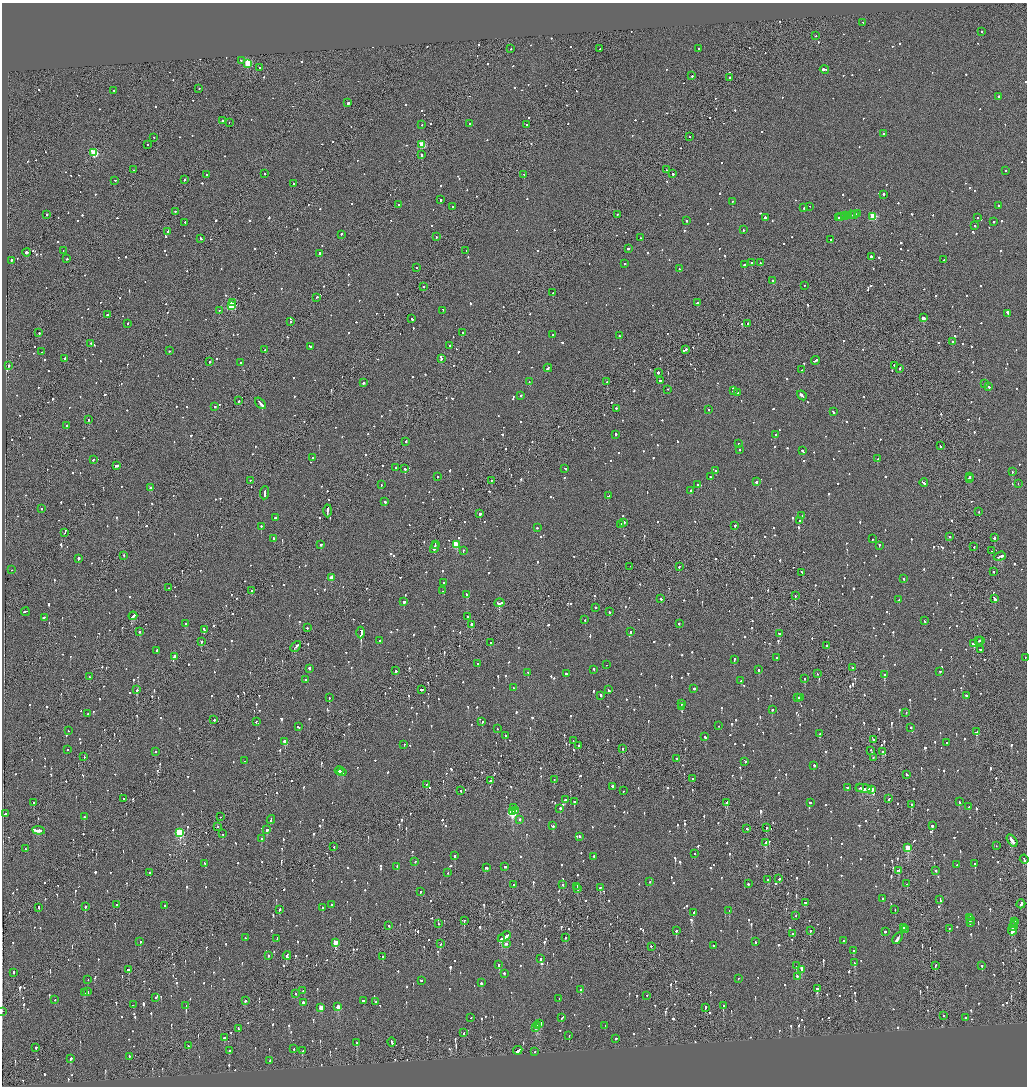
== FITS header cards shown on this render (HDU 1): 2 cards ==
NAXIS1  =                 2050
NAXIS2  =                 2168

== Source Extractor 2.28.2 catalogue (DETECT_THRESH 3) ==
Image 2050 x 2168 px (HDU 1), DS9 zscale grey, zoomed out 1/2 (1 PNG px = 2 x 2 image px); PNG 1029 x 1088 px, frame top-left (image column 2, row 2168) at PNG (2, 3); each listed source drawn as its Kron ellipse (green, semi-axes under 4 px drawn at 4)
Background -0.0646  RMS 0.067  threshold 0.202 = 3 sigma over >= 5 px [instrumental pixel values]
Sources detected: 1898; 96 cannot appear on this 1/2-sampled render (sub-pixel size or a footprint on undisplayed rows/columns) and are neither listed nor drawn; of the other 1802, the 500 brightest by FLUX_AUTO listed and drawn (1302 fainter detections omitted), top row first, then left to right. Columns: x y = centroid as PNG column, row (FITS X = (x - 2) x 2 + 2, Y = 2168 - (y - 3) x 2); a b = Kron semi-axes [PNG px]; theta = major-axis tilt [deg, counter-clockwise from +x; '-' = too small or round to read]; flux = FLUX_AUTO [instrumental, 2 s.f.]
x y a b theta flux
863 23 2 1 - 220
982 32 2 2 - 270
816 36 2 1 - 210
511 49 2 2 - 120
600 49 2 1 - 230
699 49 2 2 - 150
241 61 2 2 - 270
248 64 3 3 - 850
259 68 2 2 - 320
824 70 4 2 - 820
692 76 2 2 - 300
730 78 2 2 - 290
199 89 2 1 - 210
114 91 2 2 - 280
999 97 2 2 - 210
348 103 2 2 - 550
222 121 2 2 - 290
229 123 2 1 - 160
470 124 2 2 - 610
422 125 2 2 - 200
527 125 2 2 - 130
883 134 2 2 - 160
690 137 2 1 - 140
154 138 2 2 - 170
148 145 2 1 - 170
422 145 3 3 - 430
94 153 3 3 - 920
422 155 2 2 - 340
134 170 2 2 - 140
666 170 2 2 - 150
1006 171 2 2 - 140
265 174 2 2 - 150
673 174 2 2 - 160
207 175 2 2 - 260
524 175 2 1 - 330
184 180 2 2 - 170
115 181 2 2 - 120
294 184 2 2 - 200
883 195 2 2 - 210
440 200 2 2 - 150
732 202 2 1 - 500
399 205 2 2 - 120
998 206 2 2 - 130
452 207 2 1 - 120
810 207 2 1 - 150
804 208 2 2 - 240
175 212 2 2 - 140
857 214 2 2 - 160
47 215 2 2 - 330
618 215 2 2 - 130
851 215 4 2 - 350
855 215 3 1 - 290
846 216 3 2 - 200
848 216 2 1 - 210
873 217 3 3 - 620
765 218 2 2 - 530
838 218 3 2 - 210
840 218 3 1 - 120
978 218 2 2 - 130
686 221 2 2 - 330
994 222 2 2 - 200
185 223 2 2 - 390
975 226 2 2 - 160
743 230 2 2 - 120
168 231 2 1 - 300
341 235 3 2 - 310
436 237 2 2 - 150
640 238 2 2 - 140
201 239 2 2 - 180
830 240 2 2 - 120
628 249 2 2 - 180
63 251 2 2 - 170
466 251 2 1 - 120
27 253 4 2 - 750
320 254 3 2 - 680
871 257 3 2 - 230
67 259 2 2 - 370
944 260 2 2 - 130
11 261 2 2 - 130
752 263 2 2 - 210
760 263 2 2 - 420
625 264 2 2 - 170
744 265 2 2 - 560
417 268 2 2 - 130
679 269 2 1 - 200
773 281 2 2 - 250
804 286 2 1 - 140
423 287 2 2 - 120
553 293 2 2 - 1000
316 298 2 2 - 260
233 303 4 2 - 190
697 303 3 2 - 300
231 306 3 3 - 920
219 311 2 2 - 150
443 311 2 1 - 130
1008 314 3 2 - 830
107 315 2 2 - 490
924 318 3 2 - 1300
412 319 2 2 - 190
290 322 2 2 - 180
127 324 2 2 - 160
748 324 2 2 - 230
39 333 2 2 - 270
463 333 2 2 - 650
553 335 2 2 - 200
619 336 2 2 - 220
953 342 2 2 - 390
91 344 2 2 - 130
449 346 3 2 - 150
310 347 3 2 - 120
265 350 2 2 - 320
685 350 4 2 - 470
169 351 2 1 - 260
42 352 2 2 - 130
65 359 2 2 - 400
441 359 2 2 - 180
815 361 4 2 - 230
209 362 2 2 - 780
241 363 2 2 - 950
8 366 2 2 - 260
894 366 2 2 - 200
548 368 4 2 - 230
899 369 2 2 - 370
802 370 2 2 - 160
658 373 2 2 - 420
660 381 3 2 - 140
529 382 2 2 - 120
607 382 2 2 - 200
363 383 2 2 - 440
985 384 2 2 - 210
988 387 3 2 - 200
667 390 2 2 - 240
733 391 2 1 - 530
737 393 3 2 - 270
520 396 2 1 - 290
802 396 5 2 - 500
239 401 2 2 - 130
260 404 7 2 -48 520
214 407 2 2 - 420
616 409 2 2 - 180
708 410 2 2 - 340
833 412 2 2 - 130
89 420 2 1 - 460
67 426 2 2 - 580
616 435 2 2 - 490
775 435 2 2 - 270
406 442 2 2 - 140
738 444 2 2 - 120
940 446 2 2 - 170
739 450 2 2 - 230
802 451 3 2 - 370
312 458 2 2 - 570
878 459 3 1 - 280
93 460 2 2 - 220
117 466 3 2 - 380
395 468 2 2 - 140
405 469 3 2 - 320
565 469 3 2 - 170
716 471 2 2 - 120
1012 472 2 2 - 640
437 477 2 2 - 130
710 477 2 2 - 120
970 477 3 2 - 860
969 479 2 2 - 710
250 481 2 2 - 140
492 481 2 1 - 170
756 482 2 2 - 550
924 483 4 2 - 240
1018 484 2 2 - 270
381 485 2 2 - 140
698 485 2 2 - 170
151 488 2 2 - 120
691 491 2 2 - 340
265 493 7 2 85 410
608 496 2 2 - 120
385 502 2 2 - 200
41 509 2 2 - 130
328 511 6 1 88 520
979 512 2 2 - 160
480 514 2 2 - 750
802 516 2 1 - 230
275 518 2 2 - 160
799 521 2 2 - 390
624 523 3 2 - 360
620 525 3 1 - 300
735 526 2 2 - 280
261 527 2 2 - 270
537 528 2 1 - 470
64 533 2 1 - 530
950 537 2 2 - 130
994 538 2 2 - 1100
273 539 2 2 - 320
872 539 2 2 - 160
321 545 2 2 - 210
435 545 3 1 - 220
456 545 3 3 - 580
879 546 2 2 - 130
974 547 2 1 - 440
434 548 6 2 75 330
463 551 3 2 - 130
991 551 2 2 - 210
124 556 2 2 - 240
1000 557 6 2 18 430
78 558 2 2 - 500
630 567 2 1 - 150
679 567 3 1 - 230
11 570 2 2 - 140
993 572 2 2 - 130
802 573 2 2 - 130
331 578 3 2 - 210
904 579 2 2 - 180
444 583 2 2 - 170
168 588 2 1 - 140
251 591 2 1 - 190
442 591 2 2 - 170
466 595 3 2 - 610
795 596 2 1 - 240
661 599 3 2 - 200
994 599 4 2 - 930
899 600 2 1 - 120
404 602 2 2 - 460
499 603 5 2 - 700
595 608 2 2 - 250
25 612 4 2 - 240
609 612 3 2 - 380
133 616 4 2 - 330
468 617 3 2 - 120
44 618 4 2 - 250
585 620 2 2 - 130
924 621 2 2 - 190
186 624 2 2 - 140
679 624 2 2 - 140
471 625 3 2 - 730
307 628 2 2 - 160
204 630 4 2 - 340
139 632 2 2 - 170
630 632 2 2 - 420
361 633 6 1 89 25000
779 634 2 2 - 370
379 641 2 1 - 140
979 641 2 2 - 130
980 641 2 2 - 260
201 642 2 2 - 260
491 643 2 2 - 140
973 644 2 1 - 750
826 646 2 2 - 120
296 647 6 2 47 280
980 650 2 2 - 290
157 651 2 2 - 520
175 657 2 2 - 680
776 658 3 2 - 120
1025 658 2 1 - 140
734 660 2 2 - 130
477 664 2 1 - 200
606 665 2 2 - 150
853 668 2 2 - 190
309 669 3 2 - 180
593 670 3 2 - 150
758 670 2 2 - 140
395 671 2 2 - 740
940 672 2 2 - 310
528 673 2 2 - 150
566 674 2 2 - 950
817 674 2 2 - 120
884 675 2 2 - 530
89 677 2 1 - 150
804 679 2 2 - 150
306 680 2 2 - 190
741 681 2 2 - 500
514 688 3 2 - 190
694 689 2 2 - 820
137 690 2 2 - 260
422 690 3 2 - 1100
608 690 3 2 - 220
601 696 2 2 - 180
966 696 2 2 - 230
329 698 2 2 - 130
797 698 2 2 - 120
800 698 2 1 - 250
681 704 2 2 - 490
682 707 2 2 - 630
772 710 2 2 - 280
906 713 2 2 - 140
88 714 2 2 - 160
214 720 2 2 - 260
256 722 2 2 - 120
482 722 2 2 - 180
719 726 2 2 - 120
298 727 3 2 - 120
911 728 2 2 - 170
497 729 2 1 - 200
68 731 2 2 - 120
977 732 4 2 - 790
820 734 2 2 - 200
505 736 2 2 - 230
705 737 2 2 - 190
874 740 2 2 - 500
573 741 2 1 - 130
285 742 3 2 - 190
947 743 2 2 - 120
404 745 2 2 - 220
578 746 2 1 - 670
623 749 2 1 - 210
67 750 2 2 - 160
871 751 4 1 - 170
156 752 2 2 - 170
882 752 2 2 - 280
84 757 2 2 - 200
873 758 2 1 - 130
677 759 2 2 - 170
245 761 2 2 - 130
745 762 3 2 - 170
814 766 2 2 - 160
339 771 4 1 - 280
342 772 4 2 - 330
907 775 2 2 - 150
693 779 2 1 - 150
554 780 2 2 - 130
490 781 2 2 - 130
426 785 2 1 - 140
612 787 2 2 - 170
847 788 2 2 - 150
860 788 3 1 - 140
864 789 8 2 -6 590
872 790 4 2 - 450
461 791 2 2 - 540
623 791 2 2 - 140
123 799 2 2 - 570
889 799 2 2 - 210
565 800 2 2 - 380
574 802 2 2 - 960
959 802 2 2 - 290
34 803 2 2 - 190
726 803 4 2 - 320
810 803 2 2 - 270
911 805 2 2 - 1100
969 807 2 2 - 270
514 808 2 2 - 270
560 809 2 2 - 620
515 811 2 2 - 450
512 812 4 3 - 1700
5 814 2 2 - 220
84 817 2 2 - 240
220 817 2 1 - 200
271 820 4 2 - 270
520 820 2 2 - 170
552 826 3 2 - 160
932 826 2 2 - 380
218 827 2 2 - 130
766 828 2 2 - 370
747 829 2 2 - 250
267 830 2 2 - 910
38 831 6 2 -6 770
180 833 3 3 - 1200
223 834 2 2 - 170
579 837 2 2 - 210
261 839 2 2 - 210
1012 841 7 2 -55 470
765 843 3 2 - 1100
996 846 2 2 - 120
334 847 2 1 - 250
908 848 3 3 - 600
25 849 2 2 - 140
695 854 2 2 - 150
455 856 2 2 - 740
593 857 2 2 - 120
1024 860 4 2 - 340
415 862 2 2 - 120
205 864 4 2 - 200
975 864 2 2 - 380
957 865 3 2 - 130
397 867 3 2 - 180
505 867 3 2 - 120
486 868 3 2 - 150
898 871 3 2 - 130
936 871 2 2 - 180
150 873 2 2 - 180
448 873 2 2 - 120
779 879 2 2 - 130
768 880 2 2 - 200
650 882 2 2 - 120
748 884 2 2 - 120
907 884 2 2 - 210
513 885 2 2 - 200
563 885 2 2 - 280
577 887 3 1 - 150
600 888 2 2 - 270
578 889 2 2 - 200
420 892 2 2 - 130
883 899 3 2 - 260
940 900 4 2 - 550
805 903 3 2 - 160
1021 904 4 2 - 580
116 905 3 2 - 230
332 905 2 2 - 570
165 906 2 2 - 170
85 907 2 2 - 270
39 908 3 2 - 150
322 908 2 2 - 180
279 910 3 2 - 150
895 910 2 1 - 220
729 911 2 2 - 300
693 913 3 2 - 140
796 916 2 1 - 120
970 918 3 2 - 180
970 920 2 1 - 170
464 921 2 1 - 300
1014 922 3 1 - 1200
970 923 3 2 - 200
438 924 2 1 - 120
1014 924 3 1 - 660
389 926 2 1 - 160
1013 927 4 1 - 1600
904 928 3 2 - 290
949 929 2 2 - 140
906 930 3 1 - 130
676 931 2 2 - 460
810 931 2 2 - 260
885 932 2 2 - 430
1012 932 4 2 - 2500
792 934 2 1 - 810
504 937 7 2 32 630
245 938 2 2 - 130
565 938 2 2 - 350
277 939 4 2 - 480
501 939 4 2 - 630
897 939 6 2 57 540
843 941 2 2 - 170
140 942 2 2 - 230
755 942 2 2 - 120
335 943 3 2 - 330
440 944 2 2 - 190
506 944 3 2 - 190
713 946 2 2 - 480
651 947 2 2 - 200
853 951 2 2 - 220
268 956 2 2 - 310
287 956 4 2 - 310
382 957 2 1 - 150
540 959 2 2 - 390
854 963 3 2 - 260
499 965 2 2 - 200
796 966 2 2 - 210
935 966 3 2 - 150
982 966 2 2 - 160
128 970 3 2 - 200
802 970 3 2 - 150
13 973 3 2 - 280
504 974 2 2 - 280
797 977 2 2 - 140
738 979 2 1 - 140
88 980 2 1 - 180
421 981 2 2 - 200
481 983 2 2 - 820
817 989 2 2 - 400
581 990 2 2 - 210
303 991 2 2 - 290
87 992 2 2 - 180
85 993 2 2 - 130
296 994 2 2 - 120
647 996 2 1 - 270
155 998 2 2 - 160
559 999 2 2 - 130
55 1000 2 2 - 170
245 1001 2 2 - 170
364 1001 3 1 - 290
376 1002 2 2 - 250
303 1003 2 2 - 290
133 1005 2 1 - 120
186 1006 3 2 - 480
723 1006 2 2 - 210
338 1007 3 2 - 380
321 1008 3 2 - 290
705 1008 2 2 - 220
2 1012 2 1 - 170
944 1016 2 1 - 140
471 1018 2 2 - 570
562 1018 3 2 - 200
965 1018 2 2 - 140
539 1024 4 2 - 300
537 1026 3 2 - 290
605 1026 2 2 - 130
536 1028 2 2 - 230
238 1029 3 2 - 240
464 1033 3 1 - 170
569 1036 2 2 - 200
224 1038 2 2 - 130
615 1039 2 2 - 190
356 1043 3 2 - 160
392 1043 4 2 - 280
188 1046 2 2 - 130
36 1048 2 2 - 120
294 1049 2 2 - 130
229 1051 3 2 - 150
303 1051 2 2 - 120
518 1051 5 2 - 280
535 1052 2 2 - 160
129 1057 2 2 - 130
70 1059 3 2 - 330
270 1061 2 2 - 130
At the frame edge (FLAGS 8, measured only in part): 3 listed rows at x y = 1025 658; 1024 860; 2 1012
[1302 fainter detections neither listed nor drawn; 96 sub-pixel or undisplayed-footprint detections neither listed nor drawn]